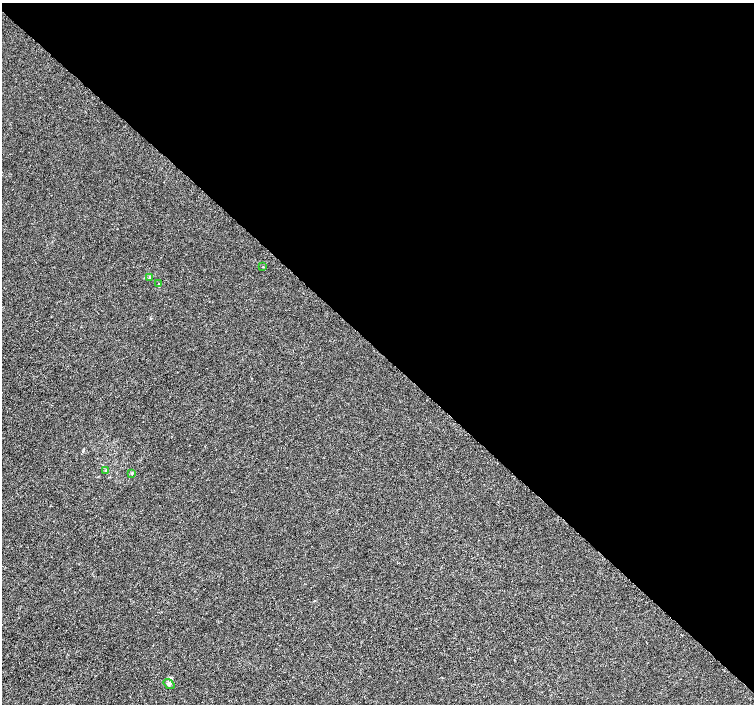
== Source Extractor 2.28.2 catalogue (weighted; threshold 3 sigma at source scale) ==
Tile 3 of 4 x 4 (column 3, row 1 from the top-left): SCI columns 3040-4543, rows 4413-5816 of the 6096 x 6087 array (HDU 1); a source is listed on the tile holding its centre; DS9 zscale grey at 2 x 2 block average (1 PNG px = mean of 2 x 2 image px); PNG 756 x 706 px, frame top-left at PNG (2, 3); each listed source drawn as its Kron ellipse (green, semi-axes under 4 px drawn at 4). Shown black and unused: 50% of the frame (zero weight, under 3 of 5 exposures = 3% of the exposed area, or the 3 px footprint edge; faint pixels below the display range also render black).
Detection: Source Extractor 2.28.2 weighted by HDU 2 'WHT'; one run over the whole footprint, this tile lists its part. Background 3.81e-05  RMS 0.0014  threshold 0.00625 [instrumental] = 3 sigma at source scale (4.5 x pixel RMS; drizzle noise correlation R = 1.50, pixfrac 1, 0.0396/0.0396 arcsec/px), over >= 5 px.
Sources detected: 6; all 6 listed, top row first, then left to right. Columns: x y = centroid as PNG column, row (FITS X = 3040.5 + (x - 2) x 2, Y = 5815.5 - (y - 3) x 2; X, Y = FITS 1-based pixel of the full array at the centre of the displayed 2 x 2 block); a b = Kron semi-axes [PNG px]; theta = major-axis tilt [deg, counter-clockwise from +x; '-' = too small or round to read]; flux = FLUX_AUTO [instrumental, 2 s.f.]
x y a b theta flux
263 267 2 2 - 0.17
150 278 4 3 - 0.34
159 284 3 2 - 0.18
106 471 4 3 - 0.35
132 474 3 3 - 0.25
169 684 6 3 -37 0.54